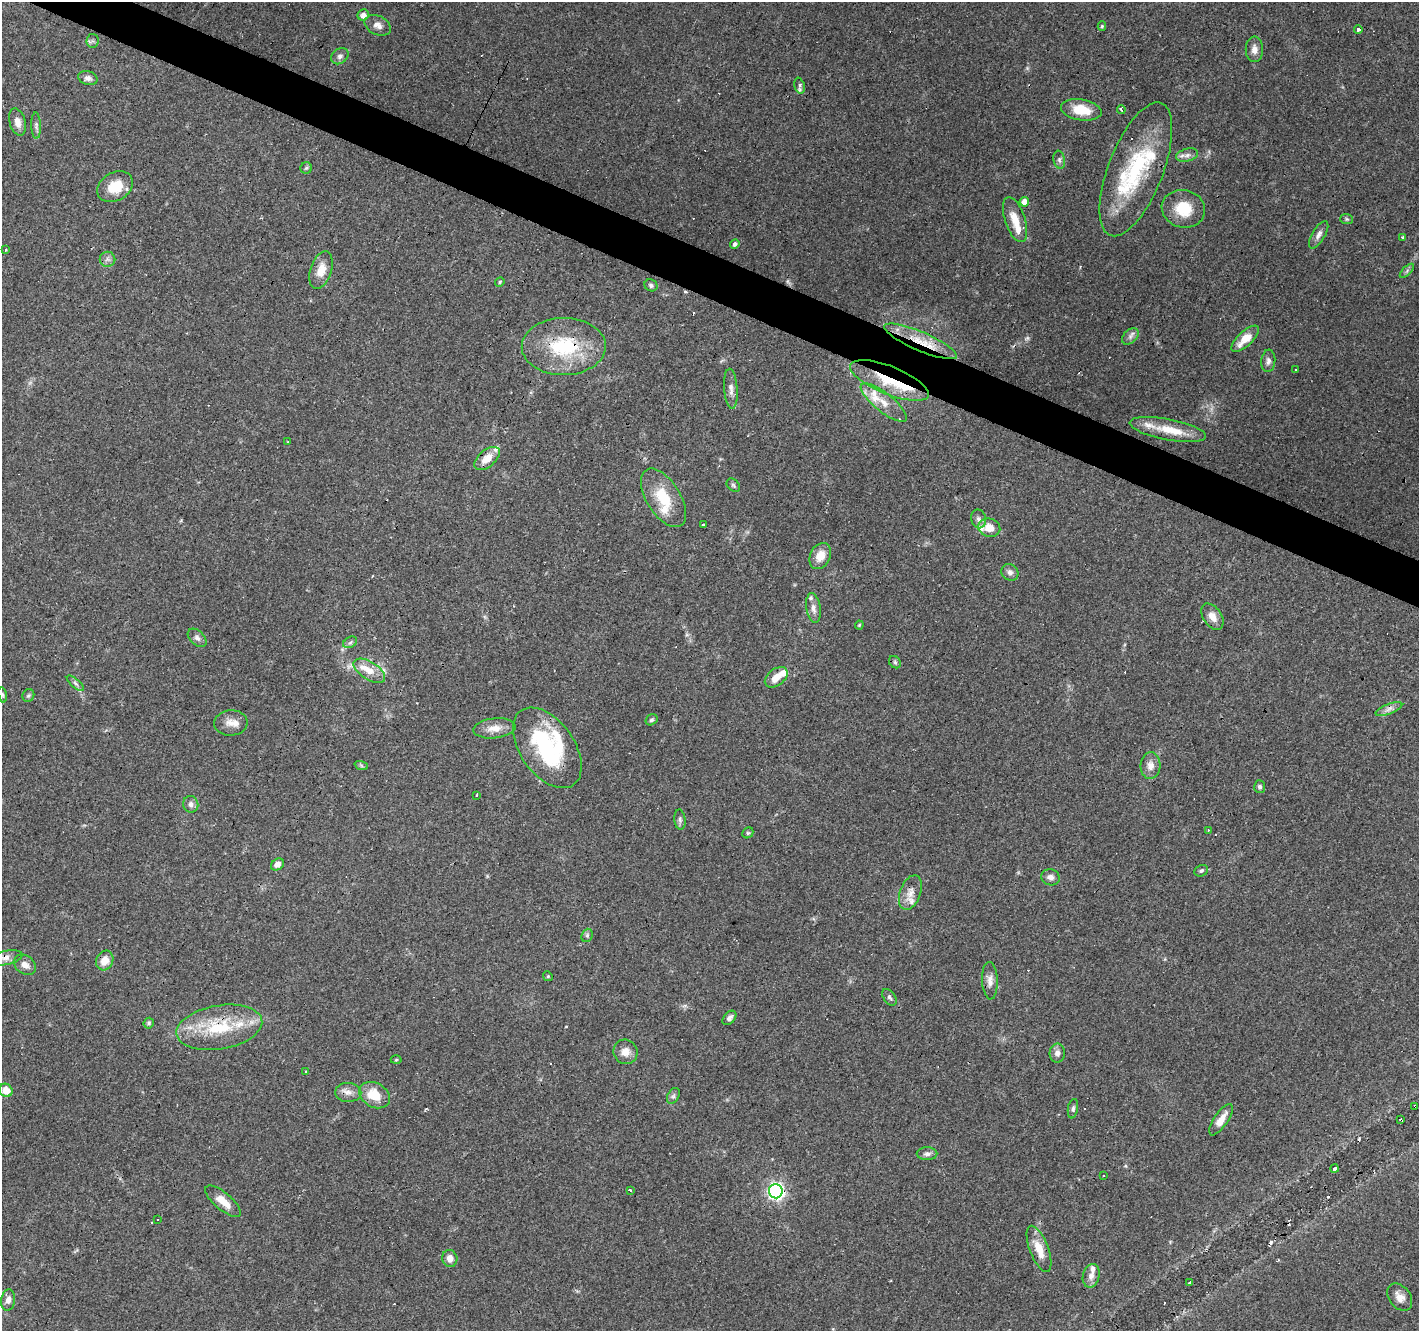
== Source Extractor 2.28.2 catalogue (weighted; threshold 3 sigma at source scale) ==
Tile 11 of 4 x 4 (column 3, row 3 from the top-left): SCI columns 2834-4250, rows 1530-2858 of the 5670 x 5783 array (HDU 1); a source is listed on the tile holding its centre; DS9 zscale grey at full resolution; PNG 1421 x 1333 px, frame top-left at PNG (2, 2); each listed source drawn as its Kron ellipse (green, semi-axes under 4 px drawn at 4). Shown black and unused: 3% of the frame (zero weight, under 3 of 4 exposures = <1% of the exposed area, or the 3 px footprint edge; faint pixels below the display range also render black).
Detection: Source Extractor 2.28.2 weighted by HDU 2 'WHT'; one run over the whole footprint, this tile lists its part. Background 0.0903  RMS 0.0053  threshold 0.0239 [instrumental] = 3 sigma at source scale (4.5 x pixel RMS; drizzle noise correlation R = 1.50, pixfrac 1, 0.0396/0.0396 arcsec/px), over >= 5 px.
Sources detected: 151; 2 too faint to see at this stretch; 16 cosmic-ray / hot-pixel residue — neither listed nor drawn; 20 inside a brighter listed object's ellipse — not listed separately; the other 113 listed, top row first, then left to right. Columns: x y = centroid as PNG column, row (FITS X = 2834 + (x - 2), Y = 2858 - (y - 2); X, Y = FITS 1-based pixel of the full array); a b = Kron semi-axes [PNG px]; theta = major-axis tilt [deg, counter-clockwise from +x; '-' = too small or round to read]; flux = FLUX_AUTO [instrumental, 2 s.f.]
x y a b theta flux
363 15 6 5 - 3.2
378 25 14 9 -25 3.2
1102 26 5 4 - 0.76
1358 29 4 3 - 22
92 41 7 6 - 1.4
1254 49 13 8 90 3.7
340 56 9 7 36 2.2
88 78 10 7 -15 2.3
799 86 8 5 -75 1.6
1081 110 20 10 -9 12
1121 110 4 3 - 3.1
17 122 14 8 -75 4.2
36 126 13 5 -88 1.8
1187 155 11 6 15 2.5
1059 160 9 5 -80 1.5
306 168 6 5 - 0.93
1136 169 71 27 69 52
115 187 19 14 31 12
1024 202 5 4 - 4.2
1183 209 22 18 -13 15
1347 219 6 5 - 0.85
1015 220 23 10 -71 8.3
1319 235 15 6 59 2.9
1402 237 3 3 - 1.1
735 244 5 4 - 1.6
5 250 3 3 - 1.2
107 259 8 7 - 2.1
321 270 19 10 72 7.2
1407 271 9 3 46 1.1
500 282 5 4 - 0.67
651 285 7 5 -30 1.2
1130 336 10 6 43 2
1245 339 17 7 43 9.1
921 341 39 9 -23 15
564 346 42 28 1 38
1268 361 11 7 85 2.1
1295 370 2 2 - 0.41
889 380 42 14 -22 24
731 389 20 6 -86 3.8
884 402 28 9 -39 8
1168 430 39 10 -11 12
288 442 2 2 - 0.54
487 458 15 8 40 7.6
733 485 8 5 -46 1
663 498 33 17 -58 18
979 519 9 7 -78 2.2
703 525 3 3 - 11
989 528 11 9 -14 7.1
820 556 14 10 63 7.2
1010 572 9 7 -43 2.1
813 608 15 7 -80 3.2
1212 617 14 9 -56 4.8
859 625 4 3 - 0.58
197 638 11 7 -43 2
350 642 7 5 31 1.2
895 662 7 5 -45 1
369 671 18 9 -32 6.3
776 677 13 8 38 6.6
75 683 11 4 -41 1.4
2 695 8 4 -81 0.85
28 695 6 6 - 0.98
1389 709 14 5 21 2.5
651 720 6 5 - 1
231 723 17 13 5 5
494 728 21 10 6 6
547 748 45 27 -55 56
361 765 7 4 -19 0.91
1150 766 13 10 86 4.3
1260 787 6 5 - 1.3
476 795 3 2 - 0.59
191 804 8 7 - 2.3
680 820 10 5 -84 1.4
1208 831 4 2 - 0.4
748 833 6 5 - 0.8
277 864 7 5 37 3.4
1201 871 7 5 25 1.1
1050 877 9 8 - 2.5
910 893 18 10 70 4.9
587 935 7 5 69 1.2
6 958 17 7 12 4
105 960 10 8 64 5.9
25 965 12 9 -36 3.3
548 976 5 4 - 0.67
990 981 19 8 -87 4
889 997 9 6 -54 1.3
729 1018 8 5 47 1.9
149 1023 5 5 - 0.88
219 1027 43 22 9 31
625 1052 12 12 - 4.8
1057 1053 9 7 89 2.7
396 1060 5 3 - 0.49
306 1072 3 3 - 1.1
6 1090 7 6 - 6.4
348 1092 13 9 -2 3.7
374 1095 16 12 -31 12
673 1096 8 5 61 1.4
1415 1106 3 3 - 1.2
1073 1109 10 5 80 1.4
1221 1120 18 7 56 6.1
1401 1120 3 2 - 0.93
927 1154 10 6 0 2.3
1335 1169 4 3 - 1.2
1104 1175 3 3 - 0.68
631 1190 3 3 - 5.2
776 1191 7 7 - 170
223 1201 22 8 -40 7.4
157 1220 3 2 - 0.37
1039 1249 24 9 -69 9
450 1258 8 7 - 3.8
1091 1276 12 8 76 3.4
1190 1283 3 3 - 1.3
1400 1297 15 10 -52 4.7
8 1300 11 7 81 2.8
Overlapping masked pixels (flux is a lower limit): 12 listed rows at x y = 1245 339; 921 341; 564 346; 889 380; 487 458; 547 748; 6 958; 990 981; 219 1027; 1415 1106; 1401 1120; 776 1191
Isophote crosses this tile's border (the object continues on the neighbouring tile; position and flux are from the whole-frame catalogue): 1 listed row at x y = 6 958